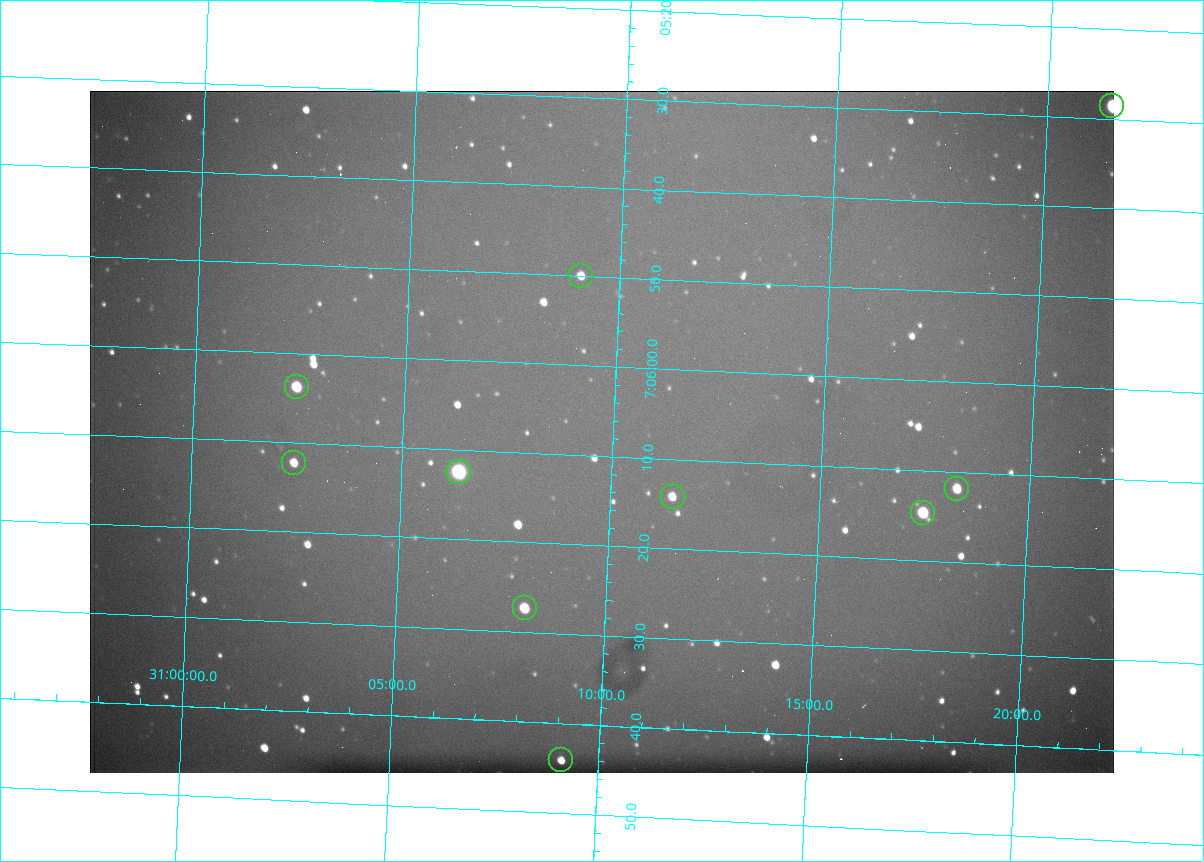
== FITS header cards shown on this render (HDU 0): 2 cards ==
NAXIS1  =                 1024 /fastest changing axis
NAXIS2  =                  682 /next to fastest changing axis

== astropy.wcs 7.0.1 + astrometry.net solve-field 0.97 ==
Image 1024 x 682 px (HDU 0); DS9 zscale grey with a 90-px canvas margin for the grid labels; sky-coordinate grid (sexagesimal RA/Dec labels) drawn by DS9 from the SOLVED WCS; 10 Tycho-2 reference stars matched to detected sources circled (green)
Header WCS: RA---TAN/DEC--TAN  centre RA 07:06:07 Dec +31:10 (106.53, +31.16 deg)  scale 1.44 arcsec/px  FOV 24.5' x 16.3'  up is -93 deg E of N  parity flipped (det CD > 0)
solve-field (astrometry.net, Tycho-2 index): VERIFIED the header's WCS against the Tycho-2 star catalogue (10 matches, 0 conflicts) and refined it, rather than solving blind
Solved WCS: RA---TAN-SIP/DEC--TAN-SIP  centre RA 07:06:07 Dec +31:10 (106.53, +31.16 deg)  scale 1.43 arcsec/px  FOV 24.4' x 16.3'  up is -92 deg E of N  parity flipped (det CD > 0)
The solver's refit moves the header's centre by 0.5 arcsec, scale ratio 0.9963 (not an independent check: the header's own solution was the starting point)
Tycho-2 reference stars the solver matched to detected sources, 10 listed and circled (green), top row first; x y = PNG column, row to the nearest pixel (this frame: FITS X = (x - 90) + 1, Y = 682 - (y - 91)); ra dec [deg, ICRS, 3 dp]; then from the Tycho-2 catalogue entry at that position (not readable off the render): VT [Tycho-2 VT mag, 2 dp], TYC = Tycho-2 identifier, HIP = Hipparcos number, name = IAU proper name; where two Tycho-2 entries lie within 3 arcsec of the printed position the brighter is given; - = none
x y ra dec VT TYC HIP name
1112 106 106.369 +31.359 8.79 2438-636-1 - -
581 276 106.458 +31.151 12.35 2438-728-1 - -
297 387 106.516 +31.041 10.39 2438-398-1 - -
294 463 106.551 +31.041 11.84 2438-663-1 - -
459 472 106.552 +31.106 9.20 2438-180-1 - -
957 489 106.550 +31.305 11.61 2438-184-1 - -
673 497 106.559 +31.192 11.79 2438-1039-1 - -
923 513 106.562 +31.292 10.01 2438-106-1 - -
525 608 106.614 +31.135 11.36 2438-550-1 - -
561 760 106.684 +31.152 11.76 2438-931-1 - -